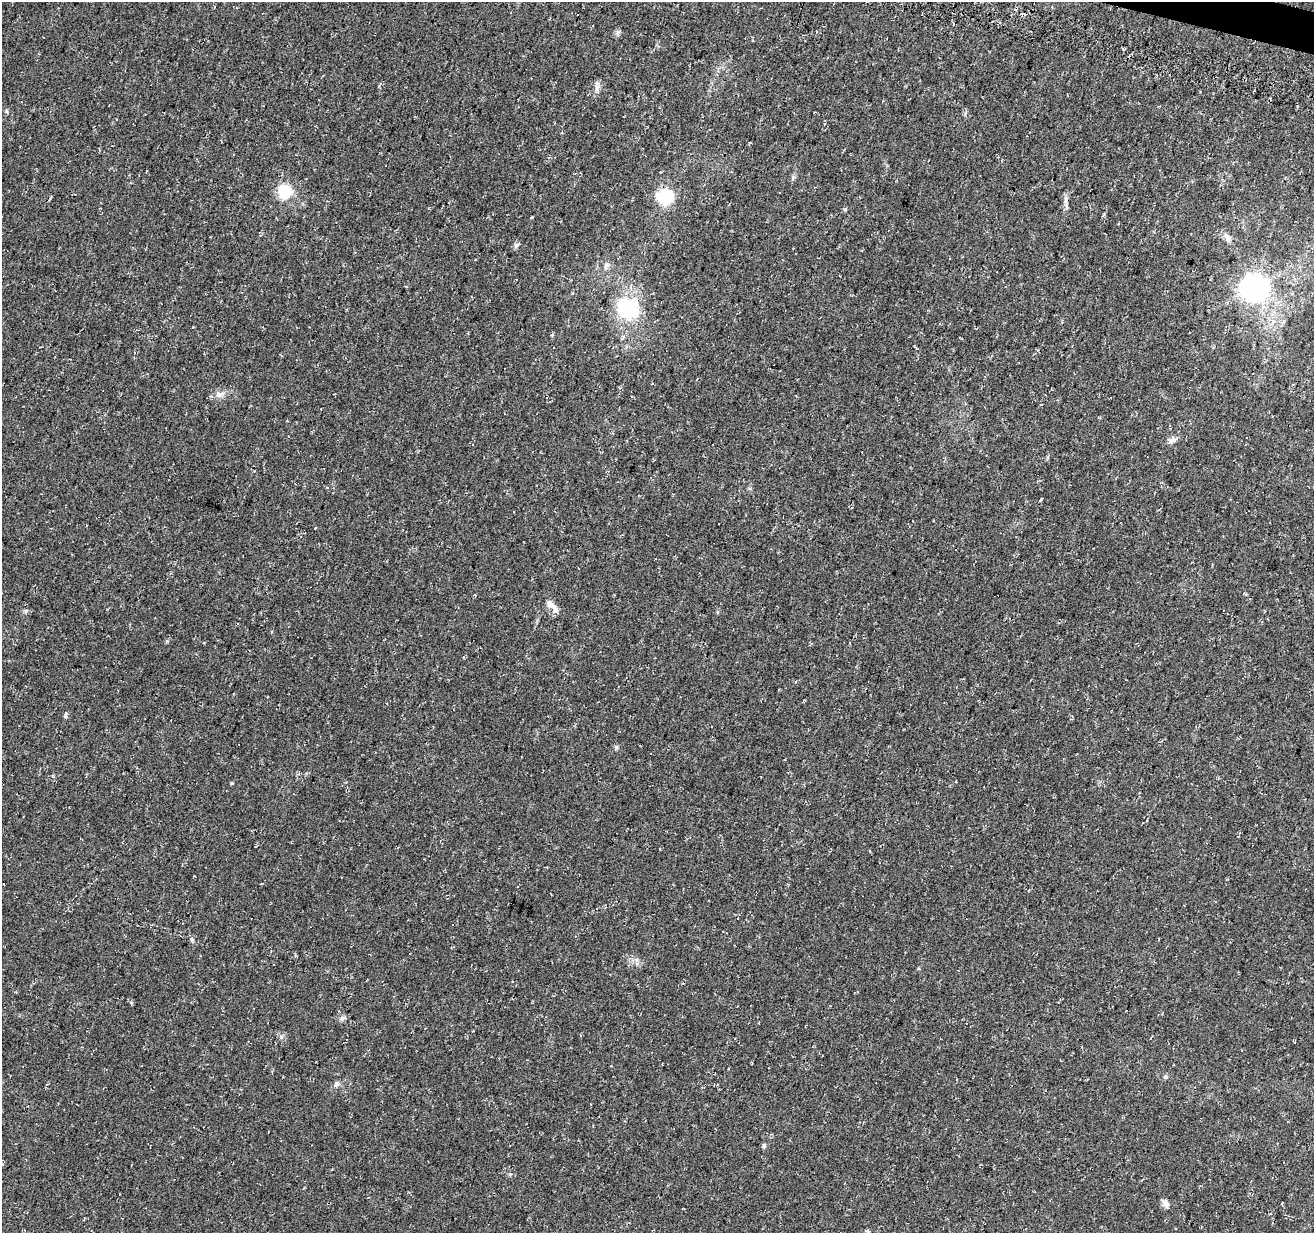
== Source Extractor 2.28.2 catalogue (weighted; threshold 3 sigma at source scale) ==
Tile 10 of 4 x 4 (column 2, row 3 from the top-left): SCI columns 1339-2650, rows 1569-2799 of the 5293 x 5537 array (HDU 1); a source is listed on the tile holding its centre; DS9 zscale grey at full resolution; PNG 1316 x 1235 px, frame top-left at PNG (2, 2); no overlay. Shown black and unused: <1% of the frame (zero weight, under 3 of 4 exposures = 4% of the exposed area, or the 3 px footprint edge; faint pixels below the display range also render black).
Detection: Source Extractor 2.28.2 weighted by HDU 2 'WHT'; one run over the whole footprint, this tile lists its part. Background 0.0438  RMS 0.0068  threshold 0.0307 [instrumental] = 3 sigma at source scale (4.5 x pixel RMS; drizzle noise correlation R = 1.50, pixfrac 1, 0.0396/0.0396 arcsec/px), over >= 5 px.
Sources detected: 27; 1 cosmic-ray / hot-pixel residue — not listed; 1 inside a brighter listed object's ellipse — not listed separately; the other 25 listed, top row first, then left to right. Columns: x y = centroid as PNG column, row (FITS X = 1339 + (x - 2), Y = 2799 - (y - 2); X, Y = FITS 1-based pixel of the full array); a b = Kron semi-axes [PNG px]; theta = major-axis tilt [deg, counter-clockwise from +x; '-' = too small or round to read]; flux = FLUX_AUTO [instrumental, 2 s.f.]
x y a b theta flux
597 87 17 5 77 3.1
6 111 6 4 -71 0.84
285 191 17 16 - 17
665 197 12 10 -4 36
845 209 4 4 - 0.79
532 218 3 3 - 2.3
1228 238 11 8 -74 3.3
517 245 13 3 48 1.3
606 265 9 5 44 2.1
406 286 5 2 - 0.58
1254 288 9 9 - 570
628 308 19 17 -18 50
219 394 11 7 -22 3.3
1172 440 12 7 18 3
1041 499 5 3 - 0.64
550 604 11 8 -30 3.5
167 641 5 4 - 0.9
616 748 6 5 - 1.1
232 783 4 3 - 0.71
191 939 7 4 -72 1.1
342 1018 7 5 46 1.6
1165 1077 6 5 - 1.2
336 1084 8 6 50 1.9
764 1146 6 5 - 1.5
1166 1203 12 7 -62 2.8
Unlisted compact peaks at least as high as the median listed source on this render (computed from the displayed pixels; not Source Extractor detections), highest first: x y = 65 716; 618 32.